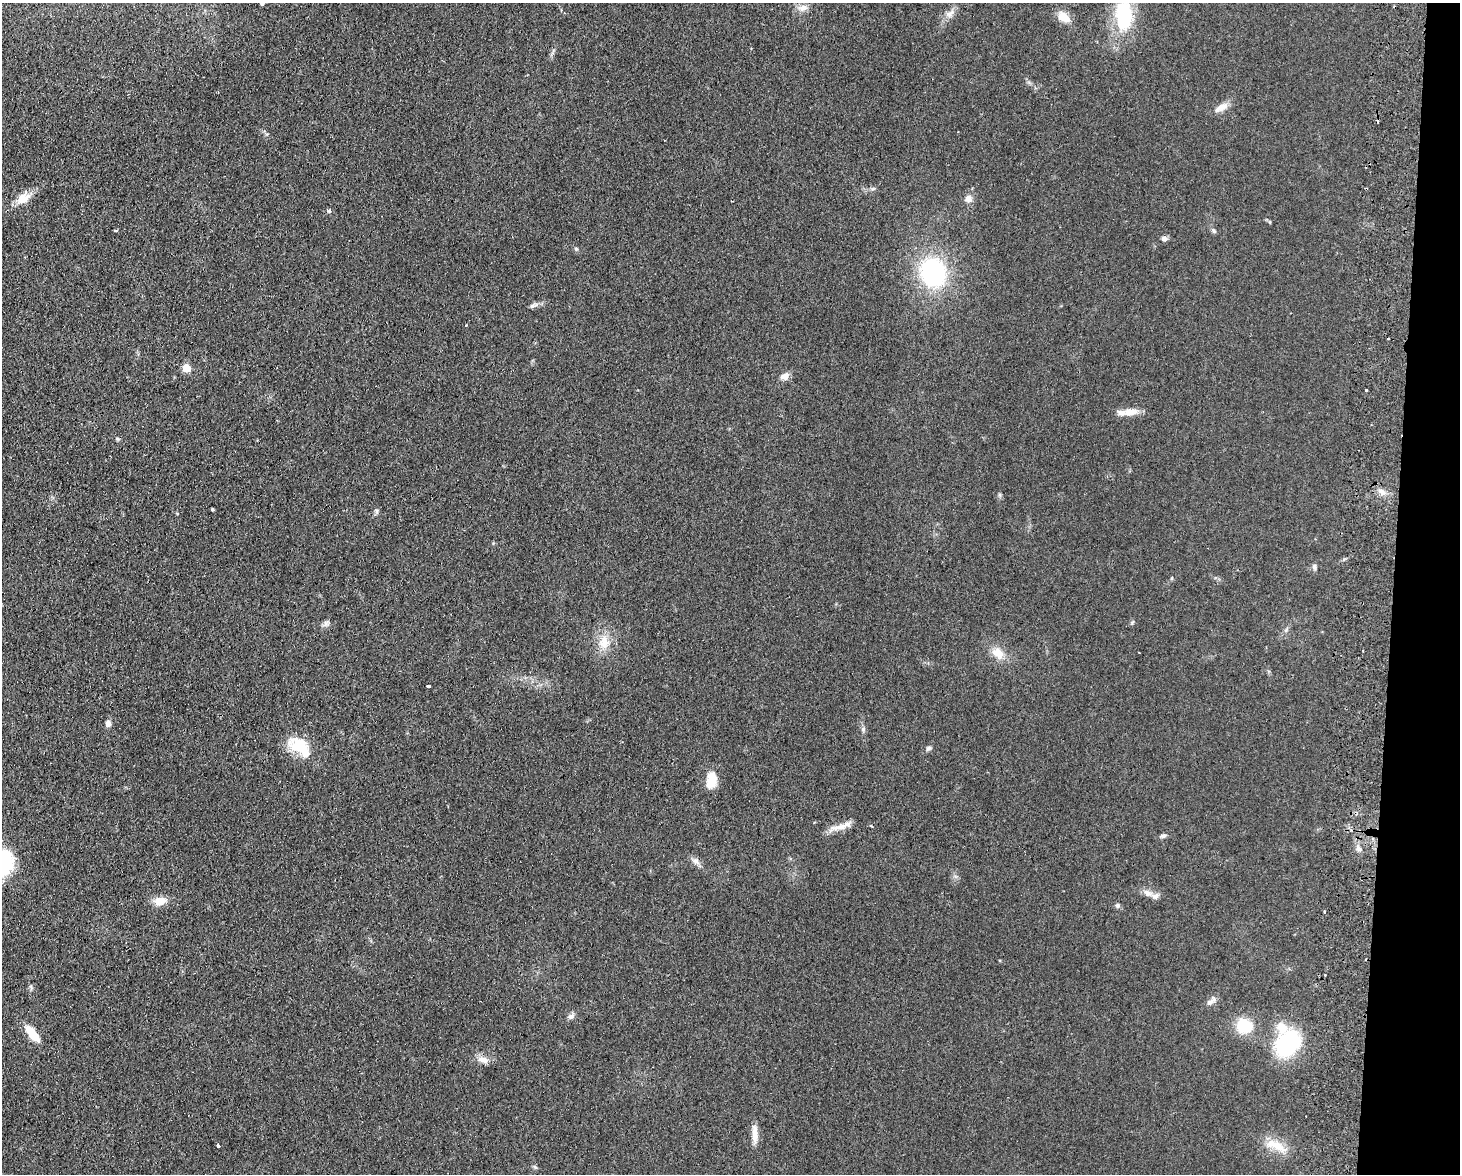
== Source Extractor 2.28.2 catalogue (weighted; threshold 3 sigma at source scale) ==
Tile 6 of 3 x 4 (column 3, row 2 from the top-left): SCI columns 3088-4545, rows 2355-3526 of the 4830 x 4709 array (HDU 1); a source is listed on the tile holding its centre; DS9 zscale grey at full resolution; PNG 1462 x 1176 px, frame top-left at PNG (2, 3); no overlay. Shown black and unused: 5% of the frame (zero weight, under 2 of 3 exposures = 3% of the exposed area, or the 3 px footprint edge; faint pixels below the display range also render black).
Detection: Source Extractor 2.28.2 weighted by HDU 2 'WHT'; one run over the whole footprint, this tile lists its part. Background 0.0735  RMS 0.009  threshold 0.0406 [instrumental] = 3 sigma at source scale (4.5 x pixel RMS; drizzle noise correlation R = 1.50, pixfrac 1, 0.05/0.05 arcsec/px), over >= 5 px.
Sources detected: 60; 1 inside a brighter object's white glare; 5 cosmic-ray / hot-pixel residue — not listed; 2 inside a brighter listed object's ellipse — not listed separately; the other 52 listed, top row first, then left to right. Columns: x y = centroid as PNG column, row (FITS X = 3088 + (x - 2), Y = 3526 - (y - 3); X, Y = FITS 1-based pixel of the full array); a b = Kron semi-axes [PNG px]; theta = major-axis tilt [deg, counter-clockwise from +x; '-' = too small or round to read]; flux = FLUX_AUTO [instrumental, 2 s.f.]
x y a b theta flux
262 3 4 4 - 2.7
803 8 14 9 13 5.7
950 14 15 9 39 6
1124 15 30 17 -86 62
1064 17 12 9 -37 14
1221 107 22 8 30 7.6
873 189 7 4 18 1.4
23 199 19 12 30 12
968 199 10 9 - 5.1
329 211 6 5 - 1.4
115 231 5 3 - 0.86
1214 231 8 5 -51 1.7
1164 238 7 6 - 3
576 249 5 5 - 1.2
933 272 24 22 -71 120
532 306 9 6 39 2.3
186 368 5 5 - 24
784 376 11 9 23 5.5
1366 390 3 3 - 2.9
1128 412 26 7 4 11
117 438 6 3 -20 1.1
1382 492 12 6 -44 5
1000 495 6 4 -71 1.3
212 509 3 3 - 2
377 511 7 4 -89 1.7
1314 567 8 6 -77 2.3
1172 578 5 3 - 0.85
326 623 10 6 59 2.9
604 642 20 14 -90 15
998 653 17 12 -32 12
428 686 4 3 - 5.1
108 724 8 6 74 3.8
863 729 5 5 - 1.7
300 746 30 18 -24 28
929 748 7 5 33 2.2
711 780 19 11 79 15
840 826 34 6 16 9.2
1163 836 8 6 16 2.2
696 861 11 8 -30 4.2
1148 893 14 8 -29 5.8
160 901 14 8 8 12
1117 905 7 6 - 1.9
1324 912 3 3 - 1.5
1210 1002 14 6 44 4.5
571 1016 11 6 40 3
1244 1026 15 13 -7 32
32 1034 24 9 -50 15
1288 1043 24 19 40 89
483 1060 14 8 -19 7
755 1134 24 7 -88 8.1
1276 1145 30 11 -24 17
218 1146 4 3 - 2.1
Isophote crosses this tile's border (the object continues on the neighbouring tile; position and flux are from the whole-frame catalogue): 2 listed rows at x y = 262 3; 1124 15
Unlisted compact peaks at least as high as the median listed source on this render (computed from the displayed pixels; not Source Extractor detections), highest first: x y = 1132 623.